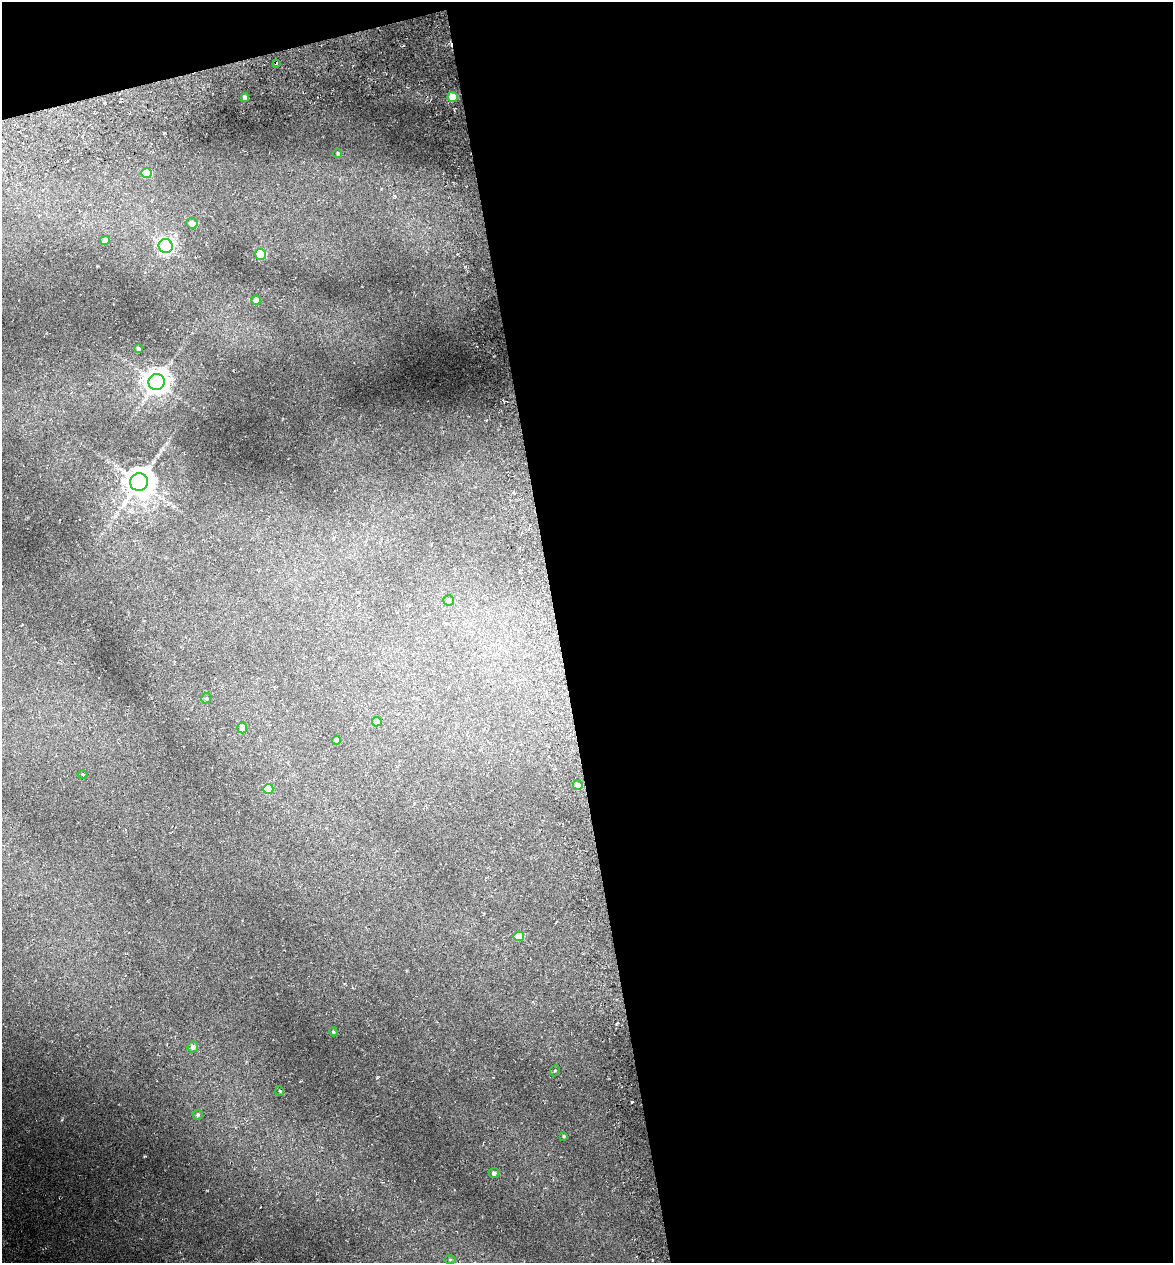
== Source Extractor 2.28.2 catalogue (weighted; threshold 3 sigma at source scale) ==
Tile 4 of 4 x 4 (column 4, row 1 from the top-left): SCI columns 3656-4826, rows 3858-5118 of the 4922 x 5194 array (HDU 1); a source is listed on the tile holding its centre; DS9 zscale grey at full resolution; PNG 1175 x 1265 px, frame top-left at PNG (2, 2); each listed source drawn as its Kron ellipse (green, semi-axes under 4 px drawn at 4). Shown black and unused: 54% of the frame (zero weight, under 3 of 6 exposures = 5% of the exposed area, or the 3 px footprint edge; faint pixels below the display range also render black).
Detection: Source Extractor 2.28.2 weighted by HDU 2 'WHT'; one run over the whole footprint, this tile lists its part. Background 0.045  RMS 0.0048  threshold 0.0197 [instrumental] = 3 sigma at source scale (4.09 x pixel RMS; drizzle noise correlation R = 1.36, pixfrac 0.8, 0.0396/0.0396 arcsec/px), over >= 5 px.
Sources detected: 30; all 30 listed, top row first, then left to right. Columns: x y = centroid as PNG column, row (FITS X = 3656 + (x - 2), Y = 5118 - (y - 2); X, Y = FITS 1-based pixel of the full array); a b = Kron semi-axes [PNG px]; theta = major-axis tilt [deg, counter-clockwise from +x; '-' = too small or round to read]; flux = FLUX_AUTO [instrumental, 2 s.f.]
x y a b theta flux
277 63 3 2 - 0.35
453 97 5 5 - 13
245 98 4 4 - 3
338 153 4 4 - 0.73
147 173 5 5 - 16
192 223 5 5 - 4
105 241 5 4 - 3.9
166 246 7 7 - 130
261 254 5 5 - 27
256 300 4 4 - 4.4
138 349 4 4 - 1.3
157 382 8 8 - 500
139 482 9 9 - 920
448 600 5 5 - 1.9
206 698 5 4 - 0.55
377 722 5 5 - 4.5
242 728 6 5 - 4.9
336 740 4 4 - 3
82 774 5 4 - 0.52
578 785 5 4 - 2.7
268 789 5 5 - 16
519 936 5 5 - 12
333 1032 4 3 - 0.57
193 1047 5 5 - 2.2
555 1071 6 4 67 0.58
280 1091 5 3 - 0.39
198 1115 5 5 - 0.8
564 1136 3 3 - 0.55
494 1173 5 5 - 1.4
450 1260 5 3 - 0.49
Unlisted compact peaks at least as high as the median listed source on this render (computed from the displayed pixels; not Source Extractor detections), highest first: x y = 144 1156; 62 1120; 377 1078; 164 133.